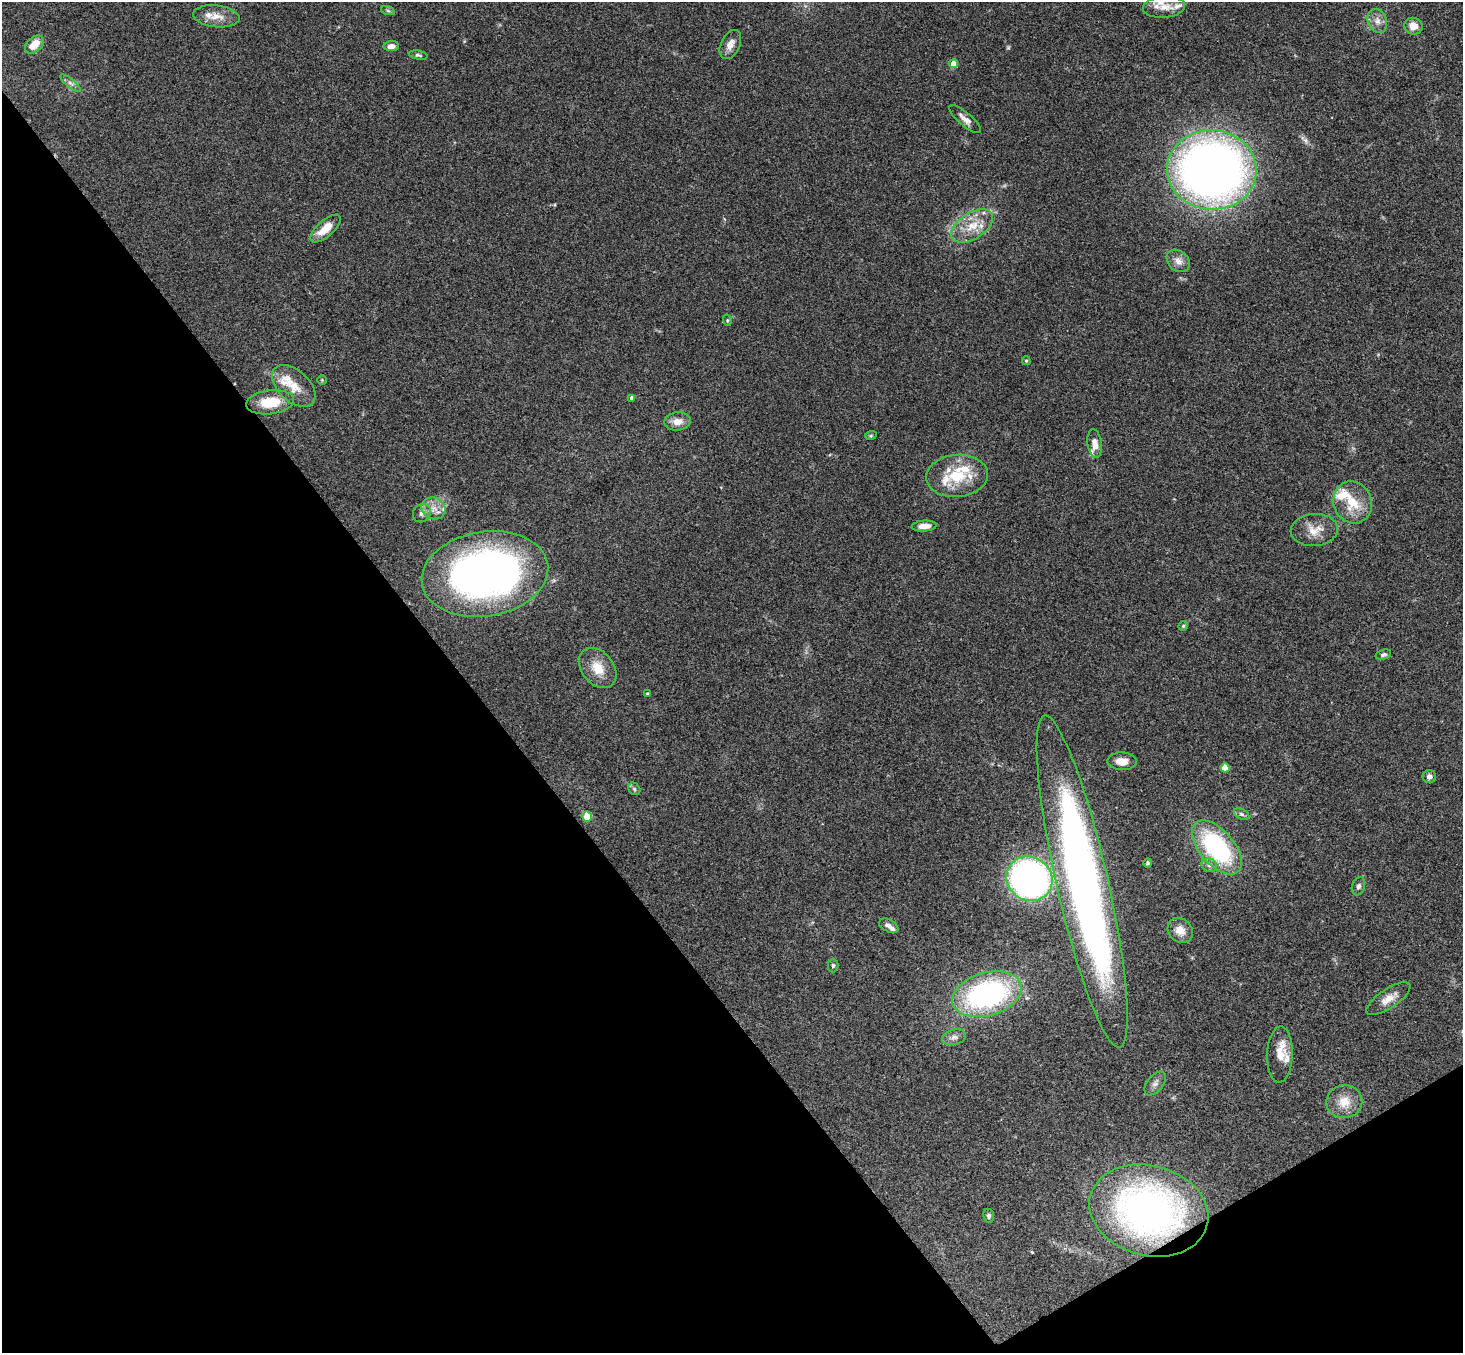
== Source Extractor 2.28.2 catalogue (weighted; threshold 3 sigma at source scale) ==
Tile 14 of 4 x 4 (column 2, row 4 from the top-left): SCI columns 1515-2975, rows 331-1681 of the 5947 x 5928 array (HDU 1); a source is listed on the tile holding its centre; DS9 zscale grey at full resolution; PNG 1465 x 1355 px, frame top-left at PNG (2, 2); each listed source drawn as its Kron ellipse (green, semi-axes under 4 px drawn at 4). Shown black and unused: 35% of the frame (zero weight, under 3 of 4 exposures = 6% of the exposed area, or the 3 px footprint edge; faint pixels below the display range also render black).
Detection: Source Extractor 2.28.2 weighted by HDU 2 'WHT'; one run over the whole footprint, this tile lists its part. Background 0.18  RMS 0.0079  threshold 0.0357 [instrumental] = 3 sigma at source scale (4.5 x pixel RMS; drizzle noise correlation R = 1.50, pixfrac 1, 0.05/0.05 arcsec/px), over >= 5 px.
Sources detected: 73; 1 too faint to see at this stretch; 1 inside a brighter object's white glare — neither listed nor drawn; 12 inside a brighter listed object's ellipse — not listed separately; the other 59 listed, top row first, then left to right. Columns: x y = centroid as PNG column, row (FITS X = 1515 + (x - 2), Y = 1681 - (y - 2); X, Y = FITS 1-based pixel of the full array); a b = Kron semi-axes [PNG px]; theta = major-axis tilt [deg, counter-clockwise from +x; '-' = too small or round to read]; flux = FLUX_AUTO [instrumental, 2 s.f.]
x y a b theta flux
1164 7 21 10 5 11
388 11 7 4 -20 1.3
216 16 23 11 -6 10
1377 21 12 9 -69 5.7
1413 26 9 8 - 8.3
730 44 15 9 64 6.1
34 45 11 7 42 12
391 46 8 5 5 4.5
418 55 9 4 -10 1.6
954 64 4 4 - 10
70 83 12 4 -40 2.7
965 119 20 6 -40 5.3
1212 170 45 40 -4 610
972 226 23 13 32 17
325 229 19 8 41 13
1178 261 13 10 -41 5.4
727 320 5 3 - 0.85
1026 361 4 3 - 0.98
322 380 5 4 - 0.87
294 386 26 15 -42 15
632 398 4 4 - 3.6
270 402 24 12 7 22
678 421 13 9 4 7.2
871 435 6 3 19 0.91
1095 444 14 7 -82 6
957 476 31 21 5 30
1353 502 21 19 -66 22
434 508 12 10 -25 7.5
422 513 9 8 - 3.7
924 526 12 5 4 5.5
1314 530 23 16 5 13
485 574 64 42 9 360
1183 626 4 4 - 0.93
1383 655 8 5 16 1.8
598 668 22 16 -51 16
647 693 3 3 - 0.7
1122 761 14 9 -1 7.6
1225 768 5 4 - 13
1429 777 6 6 - 3
634 789 7 5 -47 1.7
1242 814 8 5 -28 1.9
587 817 5 4 - 23
1217 847 32 17 -49 100
1148 863 5 4 - 1.5
1209 865 8 6 -27 2.8
1029 879 23 21 -32 310
1082 882 170 26 -77 570
1358 886 9 6 71 2.3
889 926 10 6 -27 3.3
1180 930 13 11 -46 8
833 965 7 5 90 1.5
987 994 35 21 16 150
1388 999 26 9 34 9.3
954 1037 12 7 14 4
1280 1054 28 13 88 13
1155 1083 14 8 51 4.1
1344 1102 18 16 11 14
1149 1211 60 45 -15 320
989 1216 7 5 -80 1.8
Overlapping masked pixels (flux is a lower limit): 1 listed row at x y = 1149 1211
Isophote crosses this tile's border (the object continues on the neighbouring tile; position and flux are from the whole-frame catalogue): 1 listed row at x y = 1164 7